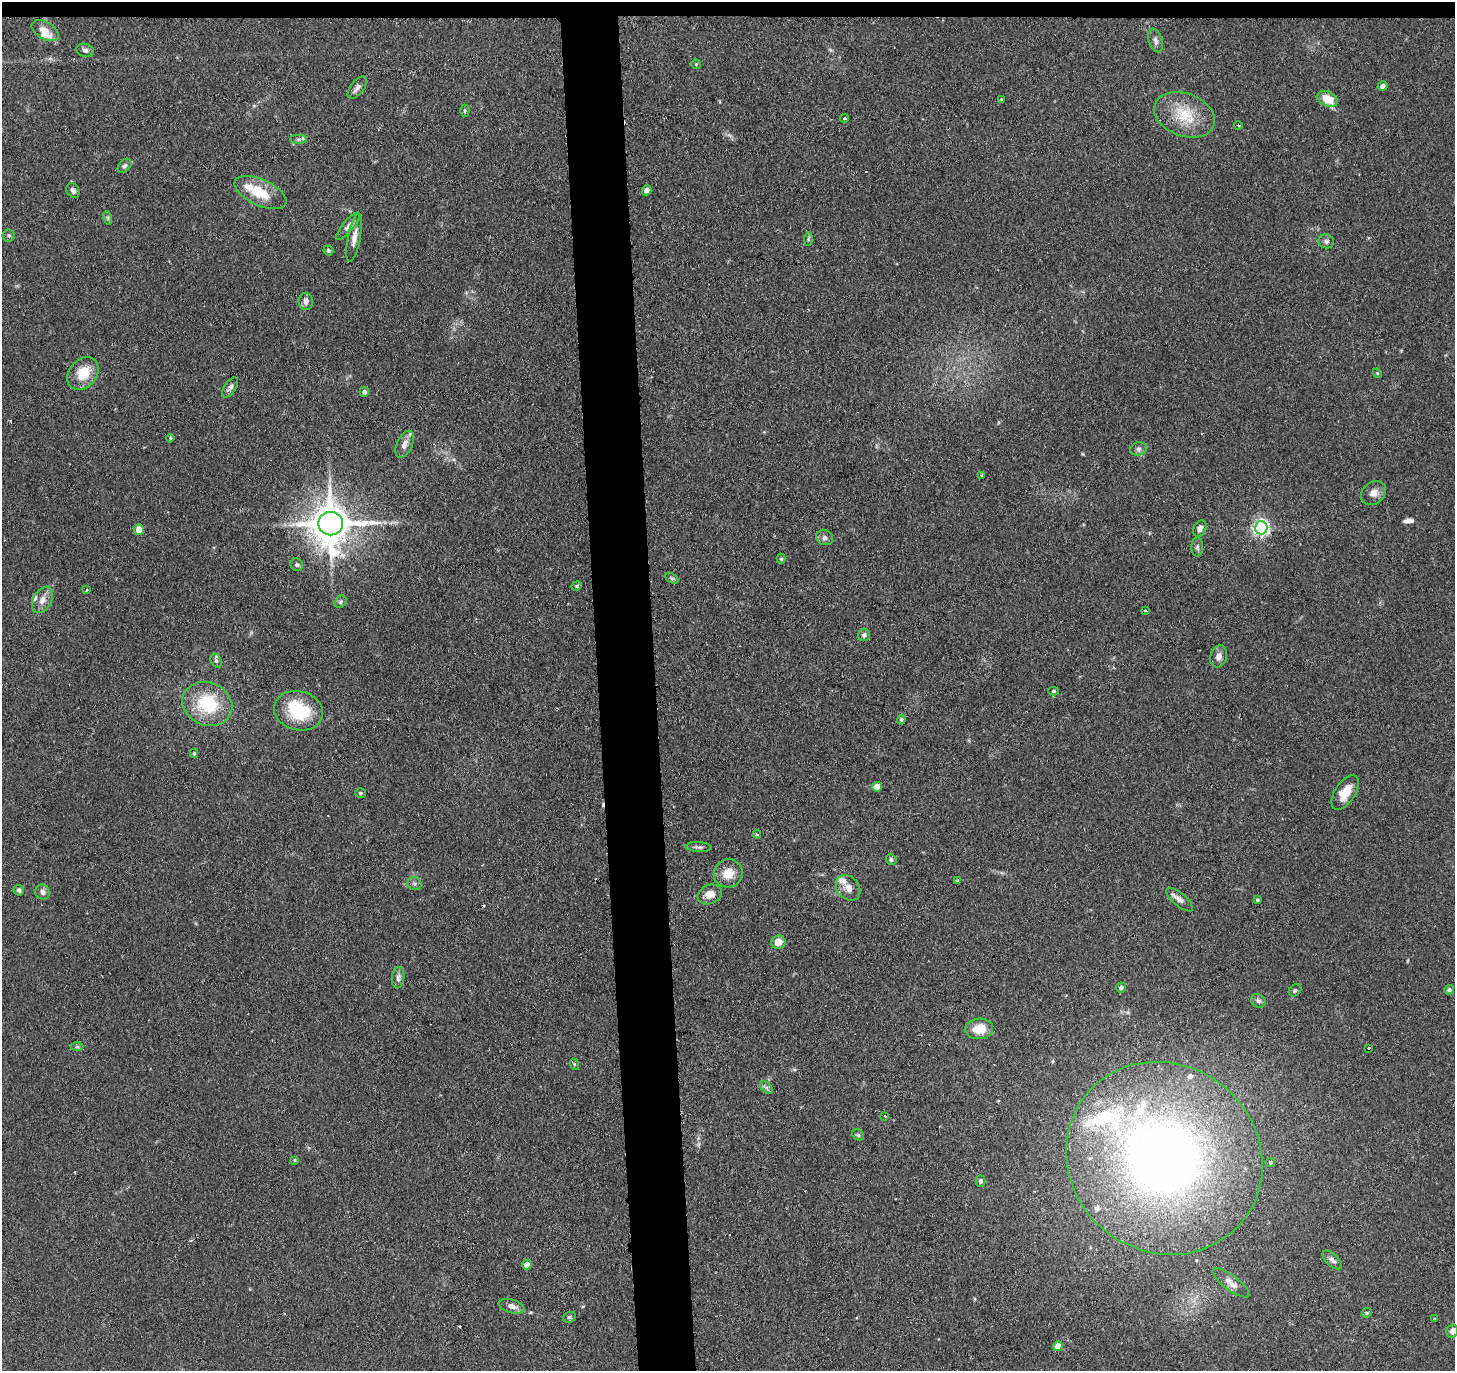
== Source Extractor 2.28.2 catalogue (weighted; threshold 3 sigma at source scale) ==
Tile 2 of 3 x 3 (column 2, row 1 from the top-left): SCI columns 1454-2906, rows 2851-4219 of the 4359 x 4331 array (HDU 1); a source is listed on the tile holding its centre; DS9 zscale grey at full resolution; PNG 1457 x 1373 px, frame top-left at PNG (2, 2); each listed source drawn as its Kron ellipse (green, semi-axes under 4 px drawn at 4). Shown black and unused: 5% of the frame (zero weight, under 2 of 3 exposures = <1% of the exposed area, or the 3 px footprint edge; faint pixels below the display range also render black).
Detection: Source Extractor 2.28.2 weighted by HDU 2 'WHT'; one run over the whole footprint, this tile lists its part. Background 0.126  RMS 0.0067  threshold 0.03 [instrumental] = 3 sigma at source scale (4.5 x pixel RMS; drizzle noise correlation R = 1.50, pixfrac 1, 0.05/0.05 arcsec/px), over >= 5 px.
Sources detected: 114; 2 inside a brighter object's white glare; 4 cosmic-ray / hot-pixel residue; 1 long thin detection or spike segment (spike, bleed or trail) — neither listed nor drawn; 10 inside a brighter listed object's ellipse — not listed separately; the other 97 listed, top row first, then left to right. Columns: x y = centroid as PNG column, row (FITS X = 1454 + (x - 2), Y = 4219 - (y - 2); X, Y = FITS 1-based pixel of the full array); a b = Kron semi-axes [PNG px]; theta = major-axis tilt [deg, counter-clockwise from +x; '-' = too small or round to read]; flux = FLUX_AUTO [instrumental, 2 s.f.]
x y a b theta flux
45 31 15 8 -31 6.4
1155 40 12 6 -72 2.9
85 50 9 6 -17 2.1
696 64 5 5 - 0.82
1383 86 5 4 - 2.4
357 88 13 6 52 3.1
1001 99 2 2 - 0.66
1328 99 10 7 -26 13
465 111 6 4 89 1.1
1184 115 31 21 -20 26
845 118 4 4 - 0.85
1238 125 4 3 - 0.58
298 139 8 4 0 1.6
125 166 8 5 49 1.7
73 190 8 6 -61 2.3
647 190 5 4 - 4
260 193 28 13 -24 21
108 218 7 4 -73 1.2
348 226 17 5 49 3
9 235 6 6 - 1.4
354 238 24 6 79 5.4
808 239 7 4 89 1
1326 241 7 7 - 2
328 250 5 4 - 1
306 301 8 7 - 3.2
1377 373 5 4 - 0.75
83 374 18 14 51 17
230 387 11 6 56 2.9
364 392 5 4 - 2.2
170 438 4 4 - 0.85
405 444 14 7 65 5.1
1138 449 8 6 15 2.2
982 475 4 3 - 0.93
1373 493 13 11 37 5.1
331 524 12 11 - 2200
1200 528 8 6 60 3.7
1261 528 6 6 - 210
139 530 5 5 - 7.8
825 538 9 7 -25 2.2
1197 547 9 6 89 1.8
781 559 5 4 - 0.96
297 565 7 6 - 1.6
672 578 7 5 -27 1.3
577 586 5 4 - 0.91
86 590 3 3 - 0.95
42 600 14 9 61 5.3
341 602 7 5 49 1.4
1145 610 3 2 - 0.62
864 635 6 6 - 2.3
1219 656 11 8 72 3.9
216 661 7 5 -63 1.5
1053 691 5 4 - 0.93
207 704 25 21 -22 38
298 711 25 19 -14 36
901 719 5 4 - 1
194 753 4 3 - 0.94
877 787 5 5 - 10
360 793 5 5 - 1.1
1345 793 19 10 58 11
757 834 4 3 - 1
698 847 13 5 -3 2
891 859 5 5 - 1.5
728 873 14 14 - 11
957 880 4 3 - 0.67
414 884 7 6 - 1.9
848 888 14 11 -49 6
19 890 5 5 - 1.4
42 892 7 7 - 2.6
710 894 13 9 22 6.6
1180 900 16 6 -40 3.9
1257 900 4 3 - 0.96
778 942 7 6 - 7.1
398 978 11 6 82 2.7
1121 987 5 5 - 1.6
1295 990 7 5 39 1.3
1449 990 5 4 - 1.4
1258 1001 8 6 -36 2.1
979 1029 14 10 3 12
77 1047 6 4 0 1.1
1368 1048 3 2 - 0.89
574 1064 6 4 -71 0.78
766 1088 7 5 -45 1.4
885 1116 3 2 - 0.61
858 1135 6 5 - 1.1
1164 1158 101 93 -38 550
295 1160 4 3 - 0.72
1271 1162 4 4 - 0.98
981 1181 5 5 - 1.6
1332 1260 12 6 -43 2.5
527 1265 5 4 - 6
1231 1283 22 7 -36 5.8
512 1306 13 6 -16 4.2
1367 1313 5 4 - 0.95
569 1317 7 5 20 1.2
1434 1319 3 3 - 0.84
1452 1331 7 5 76 3.3
1058 1346 5 4 - 6.6
Overlapping masked pixels (flux is a lower limit): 1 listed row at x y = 710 894